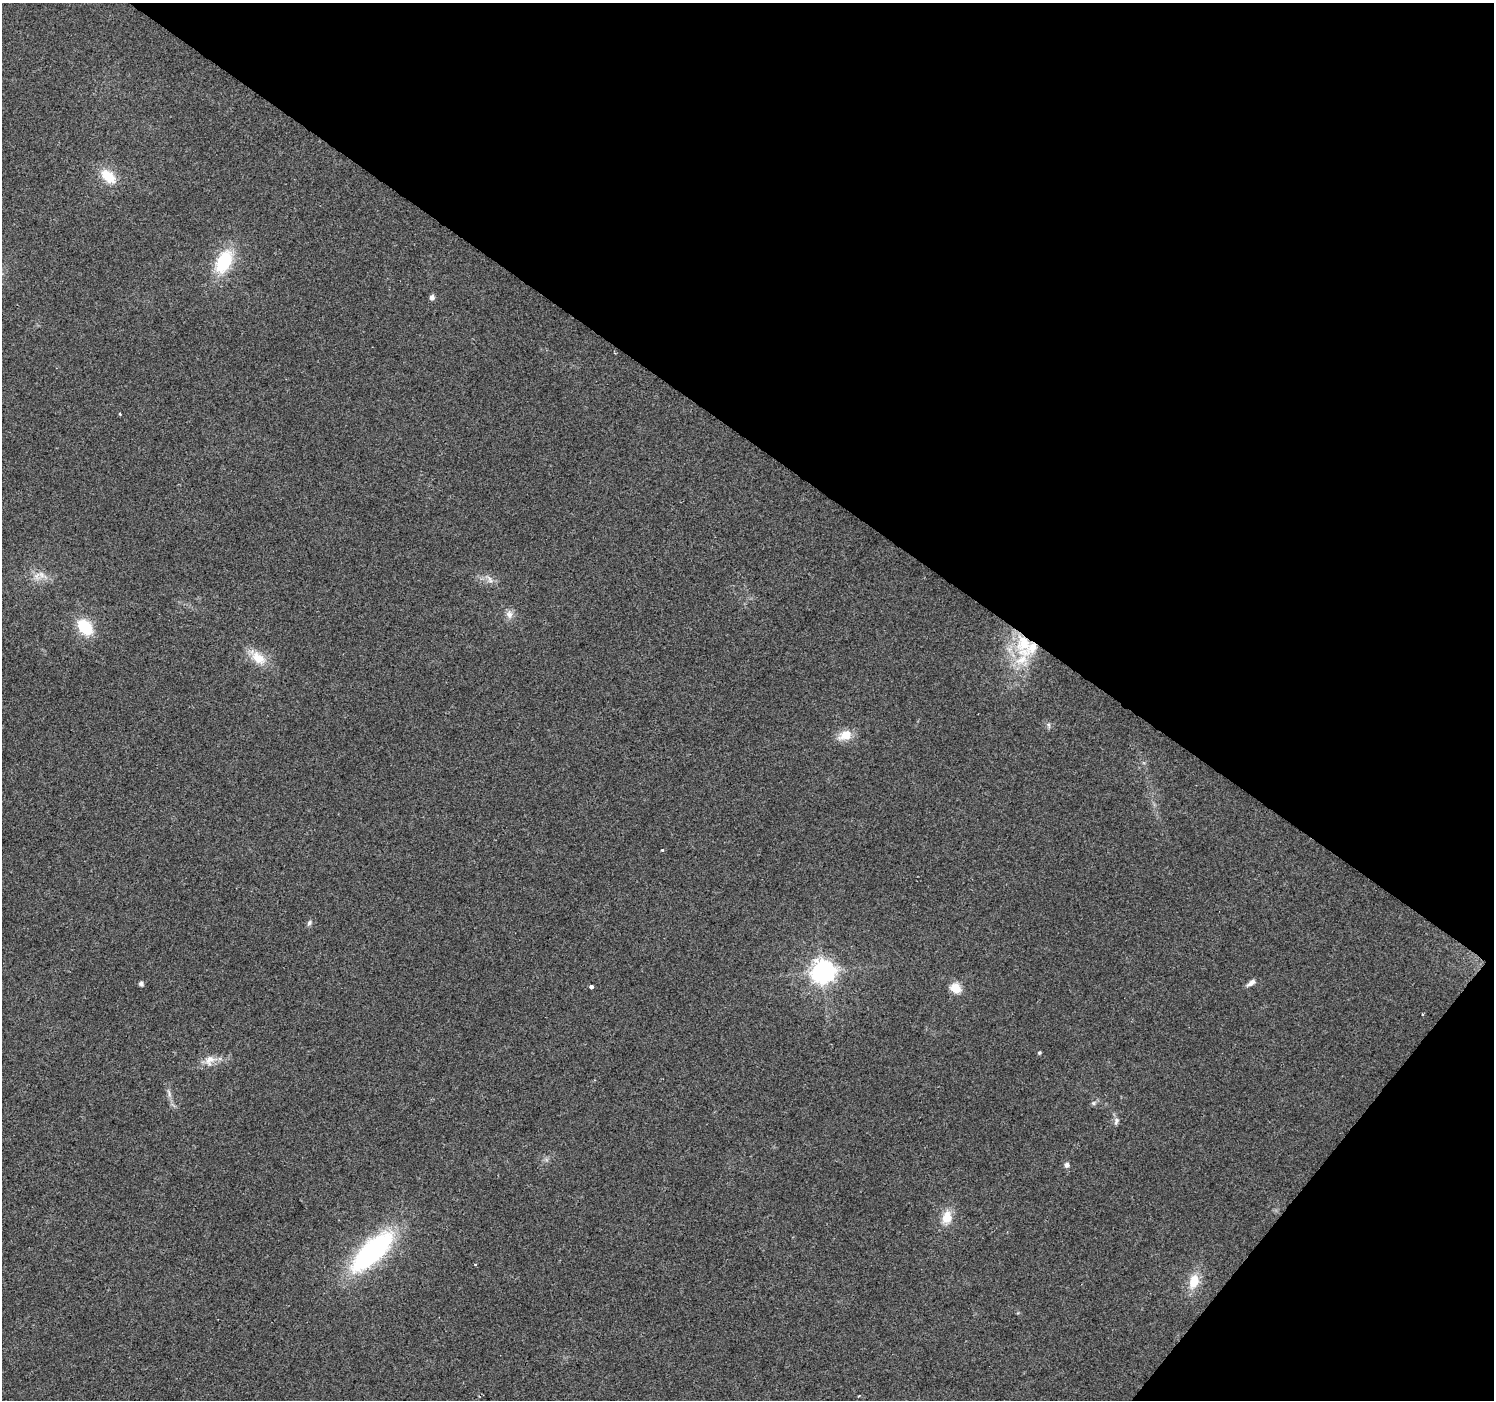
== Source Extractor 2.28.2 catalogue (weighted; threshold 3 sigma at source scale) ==
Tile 8 of 4 x 4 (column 4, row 2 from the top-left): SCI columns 4477-5968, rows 2972-4369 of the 5973 x 6011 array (HDU 1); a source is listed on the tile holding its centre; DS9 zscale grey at full resolution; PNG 1496 x 1402 px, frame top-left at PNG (2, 3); no overlay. Shown black and unused: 35% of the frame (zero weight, under 2 of 3 exposures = <1% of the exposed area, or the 3 px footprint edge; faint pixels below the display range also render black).
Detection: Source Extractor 2.28.2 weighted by HDU 2 'WHT'; one run over the whole footprint, this tile lists its part. Background 0.0867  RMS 0.0092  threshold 0.0416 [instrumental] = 3 sigma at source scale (4.5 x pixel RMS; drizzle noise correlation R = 1.50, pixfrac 1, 0.0396/0.0396 arcsec/px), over >= 5 px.
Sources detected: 31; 2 inside a brighter listed object's ellipse — not listed separately; the other 29 listed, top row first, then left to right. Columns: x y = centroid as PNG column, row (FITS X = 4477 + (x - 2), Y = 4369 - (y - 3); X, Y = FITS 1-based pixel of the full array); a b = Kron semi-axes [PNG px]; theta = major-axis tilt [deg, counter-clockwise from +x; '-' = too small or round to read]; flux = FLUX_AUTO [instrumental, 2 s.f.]
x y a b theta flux
108 176 21 12 -42 22
224 262 27 16 62 47
432 297 5 5 - 3.9
120 414 3 3 - 0.93
41 575 12 7 -45 6.7
489 579 14 5 -51 4.2
509 614 12 9 -76 5.6
85 627 16 11 -48 36
1024 643 40 22 -90 58
258 658 23 12 -39 18
1049 725 7 4 -71 1.7
845 735 18 12 23 13
662 850 4 3 - 0.89
309 923 7 6 - 2.2
822 971 8 8 - 780
1251 983 12 5 38 4.4
141 984 6 5 - 2.3
591 987 3 3 - 18
955 988 5 5 - 57
1039 1053 4 4 - 1.3
210 1060 17 12 35 10
169 1093 12 4 -72 3.6
1094 1103 7 5 21 2
1116 1121 11 6 80 3.3
1067 1165 6 6 - 2.9
947 1217 16 11 75 15
372 1251 44 18 43 180
475 1264 3 2 - 1.3
1194 1281 19 12 75 18
Overlapping masked pixels (flux is a lower limit): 1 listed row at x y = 1024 643